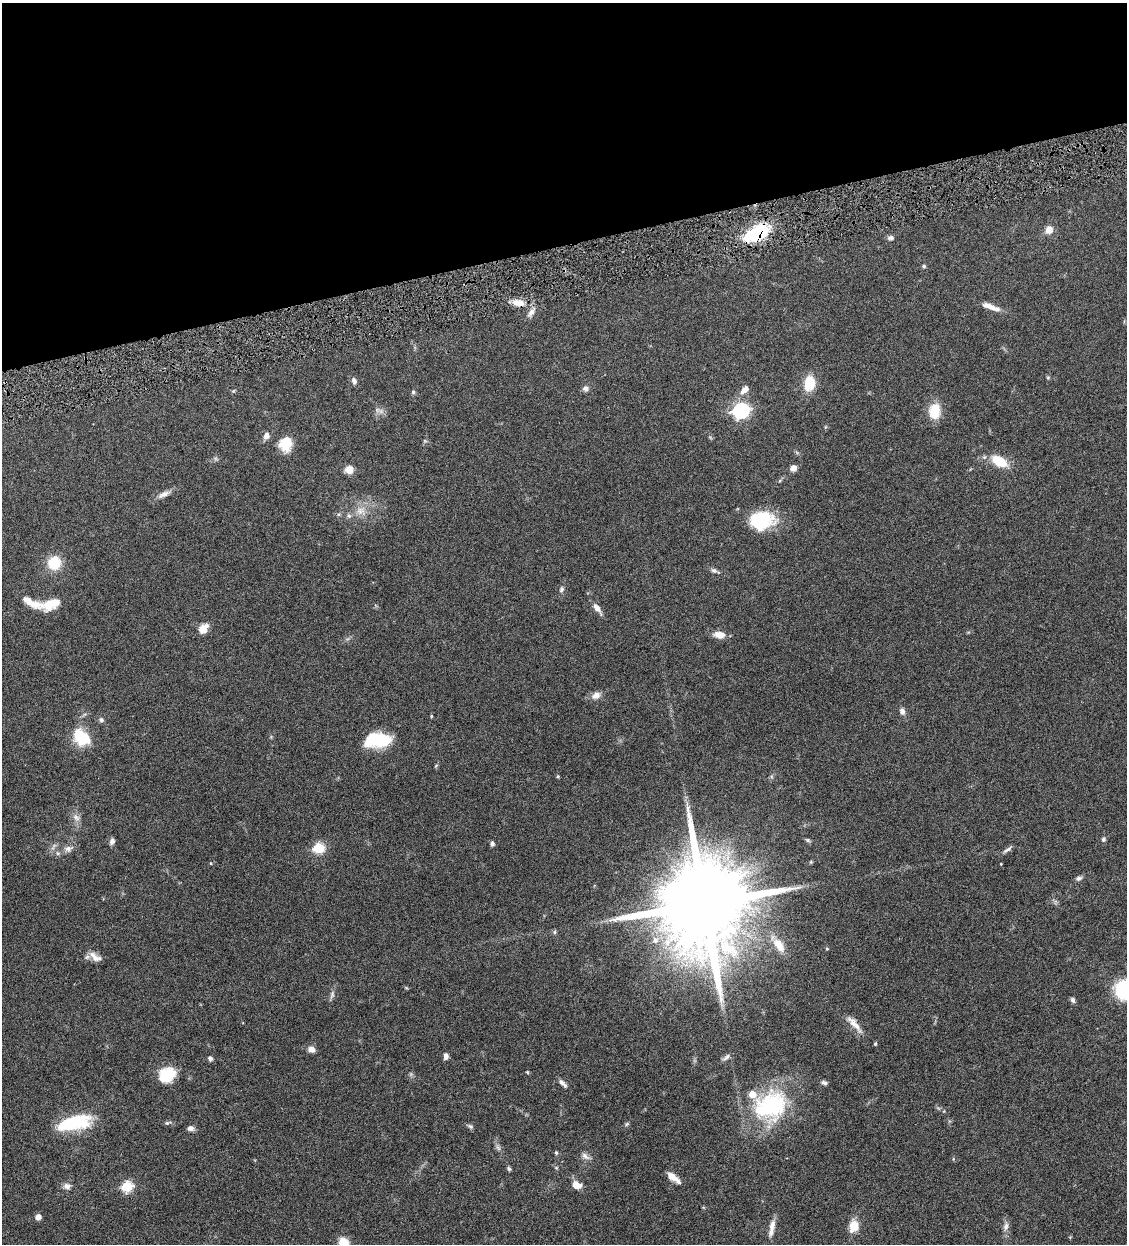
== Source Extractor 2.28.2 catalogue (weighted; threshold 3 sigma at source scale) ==
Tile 3 of 4 x 4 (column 3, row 1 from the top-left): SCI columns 2514-3638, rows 3729-4970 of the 4911 x 4972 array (HDU 1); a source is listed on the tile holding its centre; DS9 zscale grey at full resolution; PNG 1129 x 1246 px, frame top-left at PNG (2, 3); no overlay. Shown black and unused: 20% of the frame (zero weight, under 4 of 8 exposures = <1% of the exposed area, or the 3 px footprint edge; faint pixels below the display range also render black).
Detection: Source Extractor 2.28.2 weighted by HDU 2 'WHT'; one run over the whole footprint, this tile lists its part. Background 0.0441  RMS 0.0037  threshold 0.0152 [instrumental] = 3 sigma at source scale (4.09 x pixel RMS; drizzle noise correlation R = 1.36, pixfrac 0.8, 0.05/0.05 arcsec/px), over >= 5 px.
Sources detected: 94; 1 too faint to see at this stretch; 3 inside a brighter object's white glare — not listed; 3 inside a brighter listed object's ellipse — not listed separately; the other 87 listed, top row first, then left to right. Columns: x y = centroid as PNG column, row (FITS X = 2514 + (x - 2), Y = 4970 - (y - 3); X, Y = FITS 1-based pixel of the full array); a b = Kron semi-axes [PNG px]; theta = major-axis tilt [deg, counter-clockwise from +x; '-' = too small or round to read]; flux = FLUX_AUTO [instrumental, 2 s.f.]
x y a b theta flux
1049 230 7 6 - 3.7
757 233 24 12 27 24
891 238 8 5 0 0.95
924 266 5 5 - 0.51
518 303 17 8 -11 3.6
991 307 25 6 -19 3
531 312 14 6 52 1.8
354 381 9 6 -70 1.1
809 383 18 12 82 7.1
585 388 8 7 - 1.1
744 390 13 7 47 2.4
233 391 5 4 - 0.38
413 392 5 5 - 0.52
741 411 7 6 - 91
934 411 15 11 84 8.4
266 436 9 8 - 1.5
285 444 16 13 74 6.7
999 461 19 10 -30 8
793 468 6 6 - 1.9
349 470 8 8 - 3.1
164 494 18 7 25 2.1
360 511 13 10 22 3.2
762 520 30 24 17 14
54 563 14 13 - 8.3
714 570 8 6 -16 0.93
561 589 8 6 75 0.9
31 602 28 8 -26 5
52 604 22 11 21 6.8
597 608 17 6 -52 2
203 629 11 9 85 3.1
719 635 12 7 -5 3.5
596 695 11 8 29 2.2
902 711 8 6 -70 1.3
101 720 6 6 - 0.7
81 737 21 16 -42 11
383 741 23 15 30 9.7
558 776 4 4 - 0.37
76 817 12 7 -39 1.6
1103 839 6 5 - 0.77
808 840 7 5 -21 0.56
112 841 7 5 69 1.2
492 844 5 4 - 0.87
319 848 6 5 - 25
68 849 10 9 - 1.6
1007 849 15 4 31 1
57 853 6 4 -71 0.54
811 862 5 4 - 0.33
1001 864 3 2 - 0.22
1078 878 8 5 17 0.95
704 904 26 20 -85 8600
555 932 6 4 89 0.48
655 940 9 8 - 2.1
779 945 23 11 -56 5.1
827 949 5 3 - 0.3
95 957 19 8 -36 2.7
1124 990 19 18 - 19
332 995 10 5 69 0.99
1073 1000 8 5 -59 0.76
854 1024 28 8 -49 3.4
875 1044 5 4 - 0.37
311 1049 8 6 -19 2
446 1056 7 5 83 1.3
726 1057 12 6 39 1.1
210 1058 6 5 - 0.86
527 1072 4 3 - 0.3
168 1074 18 15 -38 8.3
562 1083 12 5 -44 1.4
824 1083 7 5 -22 0.82
770 1106 45 35 28 35
74 1123 42 16 13 18
167 1123 9 5 16 0.66
626 1124 6 4 87 0.46
471 1126 8 5 -40 0.68
190 1128 7 6 - 1.4
498 1148 9 3 -45 0.69
556 1153 5 4 - 0.51
585 1156 13 7 -41 1.5
509 1169 6 4 -73 0.56
672 1176 15 7 -40 3.2
576 1185 11 8 -22 3.3
67 1186 10 8 -21 1.5
127 1187 6 5 - 26
38 1217 5 5 - 1.9
854 1226 16 11 77 4.3
1006 1226 11 7 74 1.5
772 1228 23 6 80 2.6
343 1242 10 9 - 4.3
Overlapping masked pixels (flux is a lower limit): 1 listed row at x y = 757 233
Isophote crosses this tile's border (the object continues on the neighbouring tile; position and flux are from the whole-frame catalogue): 2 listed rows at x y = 1124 990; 343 1242